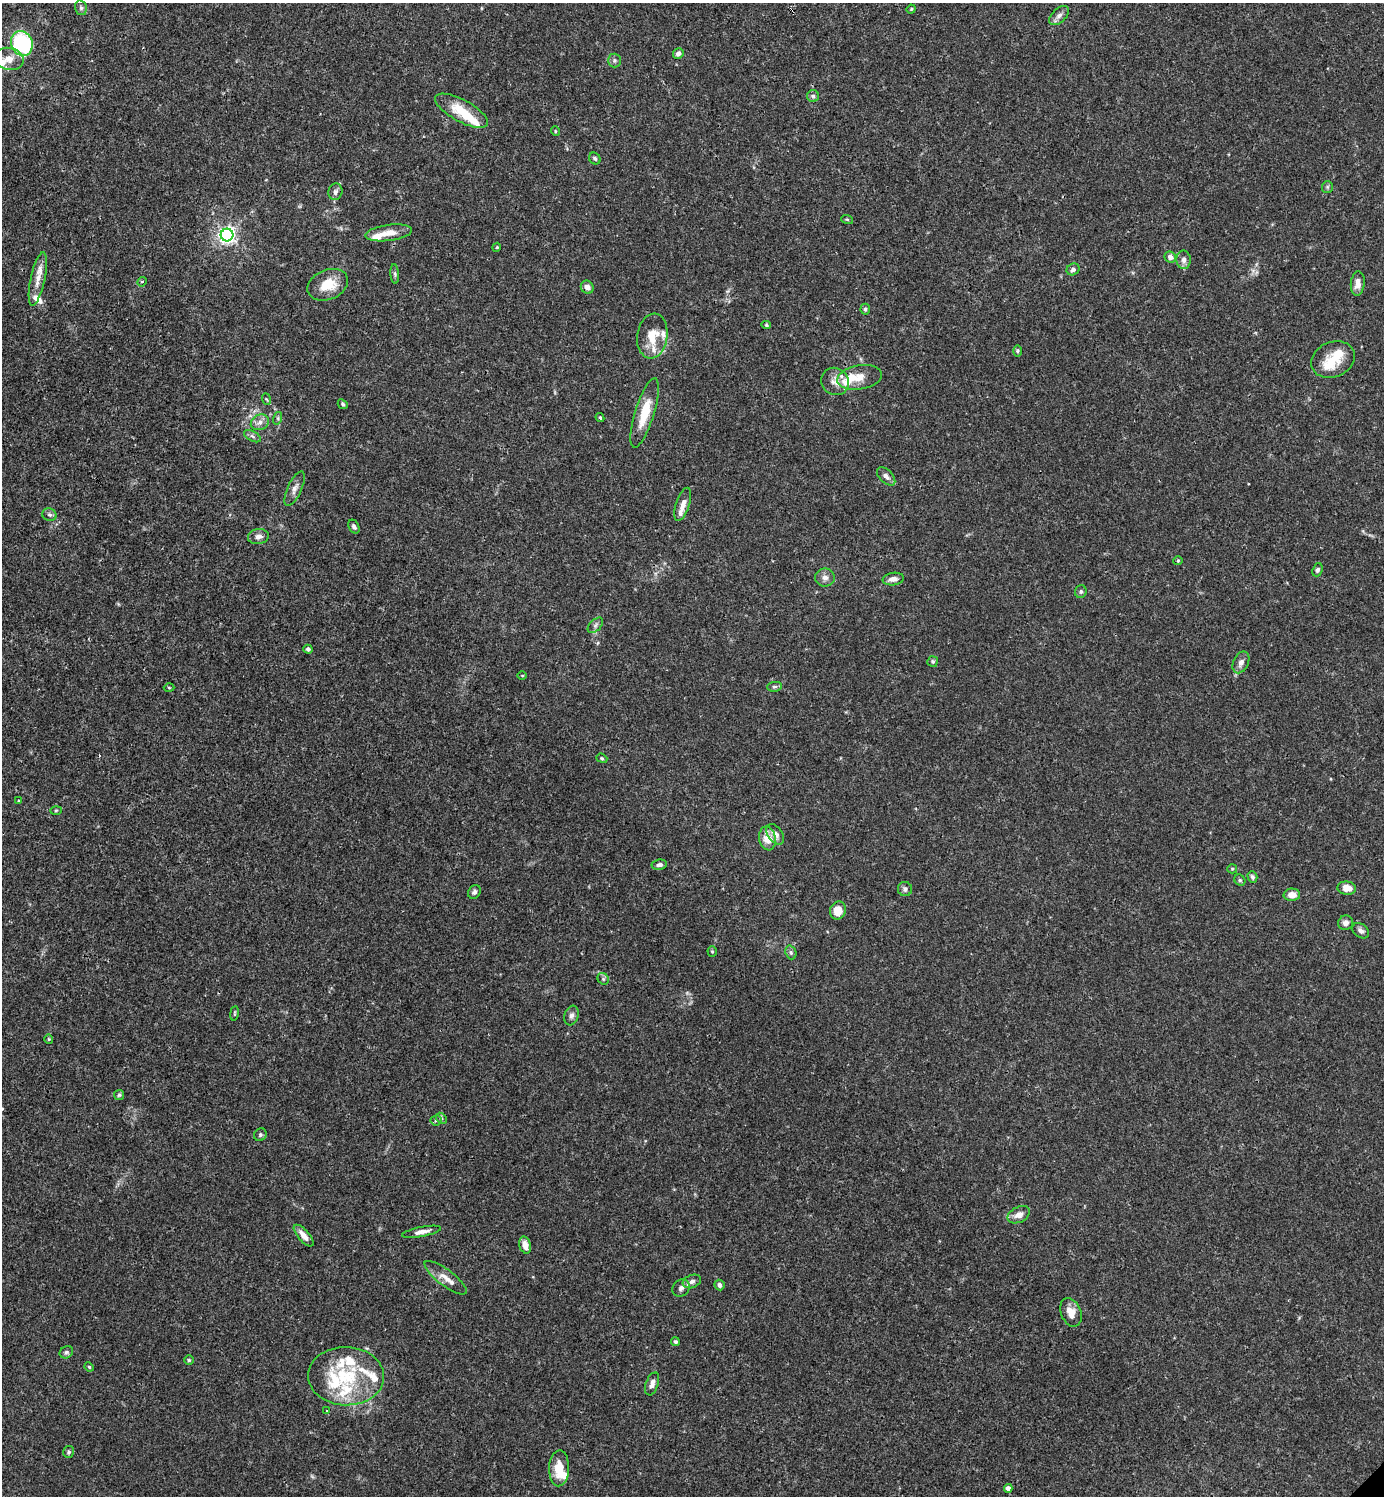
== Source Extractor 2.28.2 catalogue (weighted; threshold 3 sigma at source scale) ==
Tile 11 of 4 x 4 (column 3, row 3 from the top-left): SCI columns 3062-4443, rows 1496-2989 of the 5981 x 5982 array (HDU 1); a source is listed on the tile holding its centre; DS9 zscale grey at full resolution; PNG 1386 x 1498 px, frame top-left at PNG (2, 3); each listed source drawn as its Kron ellipse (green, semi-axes under 4 px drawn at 4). Shown black and unused: <1% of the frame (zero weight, under 3 of 4 exposures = <1% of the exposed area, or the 3 px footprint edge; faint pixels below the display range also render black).
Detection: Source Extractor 2.28.2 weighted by HDU 2 'WHT'; one run over the whole footprint, this tile lists its part. Background 0.0153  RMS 0.0021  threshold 0.00965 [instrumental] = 3 sigma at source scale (4.5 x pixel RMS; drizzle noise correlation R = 1.50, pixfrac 1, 0.05/0.05 arcsec/px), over >= 5 px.
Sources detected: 122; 2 inside a brighter object's white glare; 1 cosmic-ray / hot-pixel residue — neither listed nor drawn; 16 inside a brighter listed object's ellipse — not listed separately; the other 103 listed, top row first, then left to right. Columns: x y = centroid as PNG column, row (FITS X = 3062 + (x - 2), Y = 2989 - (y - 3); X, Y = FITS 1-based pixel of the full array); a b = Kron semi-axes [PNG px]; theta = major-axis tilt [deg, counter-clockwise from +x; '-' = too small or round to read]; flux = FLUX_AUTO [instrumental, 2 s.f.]
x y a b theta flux
81 8 7 5 -75 0.51
911 9 4 4 - 0.22
1059 15 12 7 43 0.96
22 43 13 10 -69 28
678 53 5 5 - 0.84
9 59 15 11 -12 2.2
614 60 7 6 - 0.5
813 96 6 6 - 0.46
462 111 29 11 -28 5.4
555 131 5 3 - 0.2
595 158 6 5 - 0.45
1327 187 6 5 - 0.36
335 192 8 7 - 0.72
847 219 6 3 -19 0.22
389 233 23 8 7 2.7
227 235 6 6 - 81
497 247 4 3 - 0.2
1170 257 6 5 - 1
1184 260 9 7 -87 0.96
1073 269 7 5 32 0.75
395 274 10 4 -85 0.45
38 279 27 7 78 2.5
142 282 5 4 - 0.28
1358 283 12 7 84 1.7
328 285 21 15 23 4.7
587 287 7 6 - 1
865 309 5 5 - 0.43
766 325 5 4 - 0.28
652 336 22 15 82 4.5
1017 351 6 4 90 0.28
1333 360 22 17 23 4.6
860 377 22 12 9 3
835 381 14 13 - 1.9
266 399 6 3 -69 0.28
343 404 5 4 - 0.37
645 413 36 9 73 5.8
278 418 6 4 73 0.35
600 418 4 3 - 0.31
260 422 9 7 26 1.1
252 436 9 5 -28 0.57
886 476 11 6 -45 0.9
295 489 19 7 65 1.3
683 504 17 7 72 1.5
49 515 7 6 - 0.52
354 527 7 5 -61 0.51
258 537 10 7 8 1.1
1178 561 4 4 - 0.24
1317 570 7 5 67 0.5
825 577 10 9 - 1.1
893 579 10 6 8 1.1
1081 592 6 5 - 0.44
595 625 9 5 45 0.64
308 649 4 4 - 0.46
933 661 5 5 - 0.37
1241 662 11 7 63 1.1
522 676 5 3 - 0.18
774 687 7 5 5 0.44
169 688 5 3 - 0.22
602 758 6 4 -21 0.27
19 801 4 3 - 0.21
56 810 5 3 - 0.22
775 834 11 7 -53 1.5
767 838 12 8 -79 3
659 865 8 5 8 0.67
1232 869 5 4 - 0.25
1252 877 6 5 - 0.43
1240 880 6 5 - 0.39
1347 888 9 6 -7 2.5
905 889 7 7 - 0.71
474 892 7 6 - 0.57
1292 895 8 6 2 1.9
838 911 9 8 - 2.9
1346 923 7 7 - 1.1
1361 931 9 6 -37 0.81
712 951 5 4 - 0.25
791 952 7 5 -70 0.48
603 979 6 5 - 0.42
234 1013 7 3 82 0.27
572 1015 10 7 71 0.77
49 1039 4 4 - 0.23
119 1095 5 5 - 0.31
441 1118 6 4 -44 0.38
436 1120 5 5 - 0.37
260 1135 7 6 - 0.43
1019 1215 12 7 27 1.5
421 1232 20 5 11 1.4
304 1236 13 5 -48 1.9
525 1245 9 5 -73 1.8
446 1278 26 8 -37 2.3
692 1281 9 6 21 0.81
719 1285 5 5 - 0.85
681 1288 9 7 45 0.83
1071 1312 15 10 -68 2.4
675 1342 4 4 - 0.47
66 1352 7 6 - 0.49
189 1360 4 4 - 0.3
89 1367 5 4 - 0.28
346 1376 38 29 -2 14
652 1384 12 6 70 1.2
327 1411 3 3 - 0.28
69 1452 6 5 - 0.4
559 1468 18 10 88 4
1008 1488 4 4 - 1.5